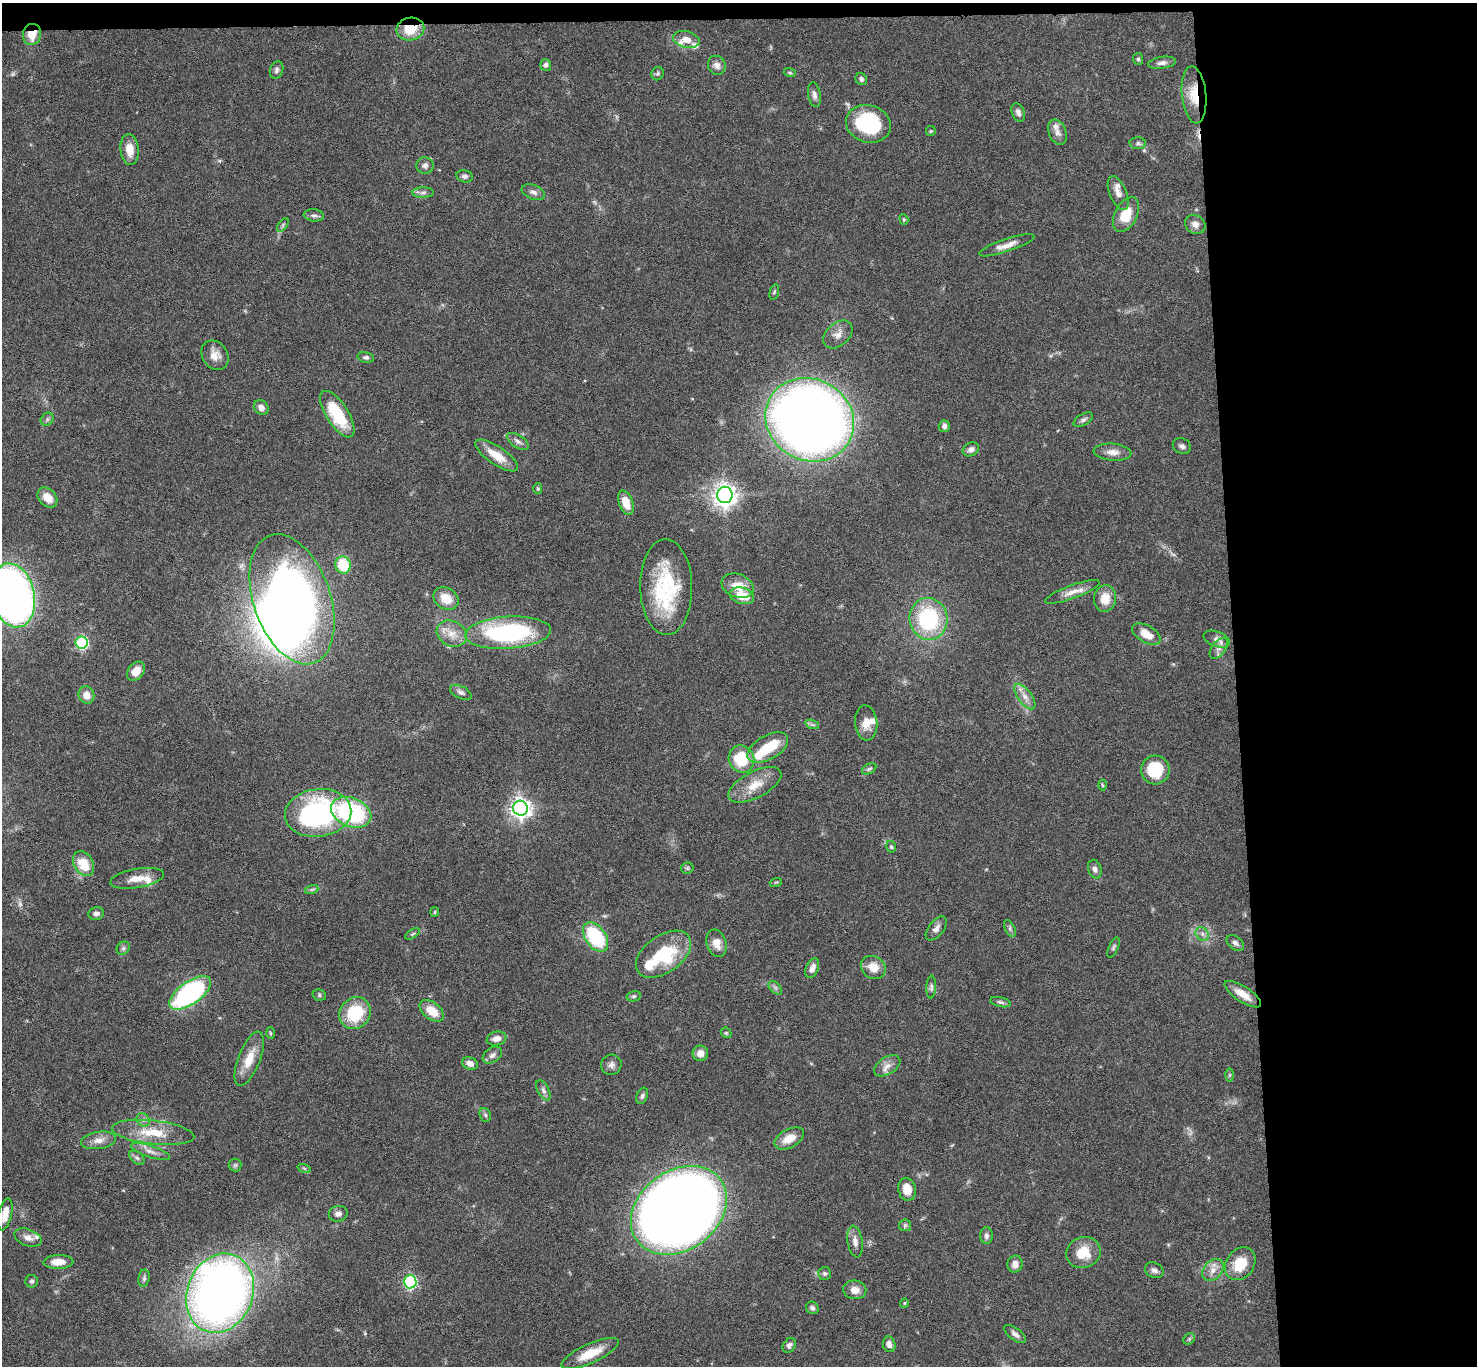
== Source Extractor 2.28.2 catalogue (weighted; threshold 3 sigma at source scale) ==
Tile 3 of 3 x 3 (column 3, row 1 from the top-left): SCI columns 2953-4427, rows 2910-4273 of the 4427 x 4397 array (HDU 1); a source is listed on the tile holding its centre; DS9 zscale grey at full resolution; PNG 1479 x 1368 px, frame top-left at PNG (2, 3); each listed source drawn as its Kron ellipse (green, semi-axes under 4 px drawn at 4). Shown black and unused: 17% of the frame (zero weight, under 4 of 8 exposures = <1% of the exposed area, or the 3 px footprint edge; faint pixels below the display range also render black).
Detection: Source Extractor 2.28.2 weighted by HDU 2 'WHT'; one run over the whole footprint, this tile lists its part. Background 0.0434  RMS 0.0035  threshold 0.0145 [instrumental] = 3 sigma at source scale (4.09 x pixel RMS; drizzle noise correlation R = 1.36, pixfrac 0.8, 0.05/0.05 arcsec/px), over >= 5 px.
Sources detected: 174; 3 too faint to see at this stretch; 2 inside a brighter object's white glare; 1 cosmic-ray / hot-pixel residue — neither listed nor drawn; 10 inside a brighter listed object's ellipse — not listed separately; the other 158 listed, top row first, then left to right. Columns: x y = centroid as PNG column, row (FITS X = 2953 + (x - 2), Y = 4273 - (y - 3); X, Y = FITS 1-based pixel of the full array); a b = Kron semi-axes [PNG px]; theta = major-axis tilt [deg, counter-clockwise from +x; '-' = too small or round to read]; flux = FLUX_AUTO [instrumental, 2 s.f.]
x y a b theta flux
410 29 14 11 12 8.8
32 34 11 9 76 5
686 40 13 8 -14 3.1
1138 59 6 5 - 0.62
1162 63 14 6 8 1.5
546 65 6 5 - 1
717 65 10 8 -59 1.7
277 70 9 6 70 1.1
790 73 6 4 -17 0.44
658 74 7 6 - 0.59
861 79 6 5 - 0.99
814 95 12 6 -80 1.4
1194 95 29 12 -85 7.8
1018 112 9 6 -69 1.6
868 124 23 18 -16 26
931 131 5 5 - 0.43
1057 132 13 8 -68 1.9
1138 143 8 6 -2 0.94
130 149 15 9 -84 4.6
425 165 8 8 - 1.4
465 176 8 6 -11 0.99
533 192 12 7 -20 1.5
423 193 10 5 1 1.1
1118 193 18 8 -67 2.7
314 215 10 6 -7 1
1126 215 19 11 63 8.1
904 219 5 4 - 0.37
1195 224 11 9 -33 2.2
283 225 8 4 54 0.64
1007 245 29 6 19 3.3
774 292 8 4 75 0.57
838 334 17 11 41 3
215 355 15 12 -53 3.5
366 357 8 5 -12 0.8
261 408 8 6 -40 2
337 414 26 11 -57 16
47 419 7 6 - 0.78
810 420 45 40 -29 540
1083 420 11 5 29 1
944 426 6 5 - 1.2
518 441 12 6 -33 1.5
1182 446 9 7 -23 1.1
971 449 8 6 25 1.3
1112 452 19 8 -4 2.8
497 455 25 9 -34 6.4
538 489 5 4 - 0.47
725 495 8 8 - 280
47 497 11 8 -45 4.4
626 503 13 7 -69 5.3
343 565 8 7 - 11
737 586 16 11 -20 5.3
666 587 48 26 -89 28
1072 592 29 6 20 3.4
13 595 32 22 -77 200
742 596 12 8 -15 6.5
446 598 13 10 -33 5.4
1105 598 13 11 82 5.2
292 599 67 38 -71 230
928 619 21 19 -78 32
508 633 43 16 4 49
452 634 16 12 -28 4.3
1146 634 16 8 -30 4.7
1217 639 13 7 -19 1.7
82 642 6 6 - 41
1219 648 12 7 52 1.7
136 671 11 8 54 4.1
461 692 12 6 -27 1.2
86 695 9 7 -65 3.2
1025 697 15 7 -53 2.5
866 723 18 11 -85 3.9
812 724 7 4 -19 0.64
768 748 22 12 30 10
741 759 14 12 -64 14
869 769 8 4 29 0.61
1155 770 14 14 - 13
755 785 29 13 28 6.6
1102 785 5 3 - 0.4
521 808 7 7 - 190
351 812 21 14 -22 40
318 813 33 24 7 64
891 847 6 4 -73 0.59
84 864 13 9 -61 8.2
687 868 6 5 - 0.58
1095 869 9 6 -74 1.3
137 878 27 9 10 4.6
776 882 6 3 18 0.38
312 889 7 4 19 0.56
435 912 5 4 - 0.36
96 913 8 6 12 1.3
936 928 14 7 51 1.7
1010 929 9 5 -65 0.75
413 934 8 4 31 0.49
1202 934 7 6 - 1.1
596 937 16 10 -54 24
716 943 14 9 -72 3.7
1235 943 10 6 -40 1.2
1113 947 11 4 67 0.7
123 948 7 6 - 0.85
663 954 31 18 35 22
873 967 13 11 -33 4.7
812 968 10 6 66 2.3
931 987 11 5 86 0.9
775 988 8 5 -45 0.88
190 993 24 11 35 62
1243 994 21 7 -33 4.5
319 995 7 5 -17 0.64
634 996 7 5 13 0.61
1000 1002 10 5 -13 0.85
432 1011 14 8 -37 6.3
355 1013 17 15 50 15
270 1033 6 4 -88 0.45
726 1033 6 4 -43 0.43
497 1039 10 7 11 2.2
700 1053 8 7 - 2.5
492 1055 10 7 35 1.5
249 1059 29 11 68 6.6
470 1063 8 6 -22 2.2
611 1065 10 10 - 1.6
887 1066 14 8 32 2.4
1230 1075 6 4 89 0.55
543 1090 11 5 -61 1.1
642 1096 8 5 68 0.84
485 1115 7 5 -67 0.74
143 1120 7 6 - 0.96
153 1132 41 12 -6 10
789 1138 16 9 28 5
99 1140 17 8 9 2.9
151 1151 20 6 -18 2.3
137 1158 9 5 -41 0.93
235 1165 6 6 - 0.68
304 1168 7 4 -19 0.55
907 1189 11 8 -77 4.4
679 1210 52 39 36 820
5 1214 16 6 78 4.4
338 1214 9 7 11 1.6
905 1225 6 6 - 0.66
986 1236 8 6 90 1.2
28 1238 14 8 -20 2.5
855 1242 16 7 -81 2.4
1083 1253 17 15 18 7.4
58 1262 15 7 1 4.4
1015 1264 8 7 - 2.1
1240 1264 17 14 54 8.6
1154 1270 9 7 -22 1.4
1213 1270 12 9 47 2.7
825 1273 6 6 - 0.82
144 1278 8 5 81 0.85
32 1281 6 6 - 0.76
410 1282 6 6 - 46
855 1290 11 9 -8 2.8
220 1293 40 32 69 270
904 1303 4 4 - 0.36
812 1308 6 6 - 0.91
1015 1334 13 6 -37 1.4
1189 1339 6 5 - 0.57
889 1344 8 6 -73 1.6
789 1345 8 6 56 1.1
590 1353 31 9 24 7.8
Overlapping masked pixels (flux is a lower limit): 3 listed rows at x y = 410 29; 32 34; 1194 95
Isophote crosses this tile's border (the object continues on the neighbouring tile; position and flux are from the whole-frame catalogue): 2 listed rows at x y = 13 595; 590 1353